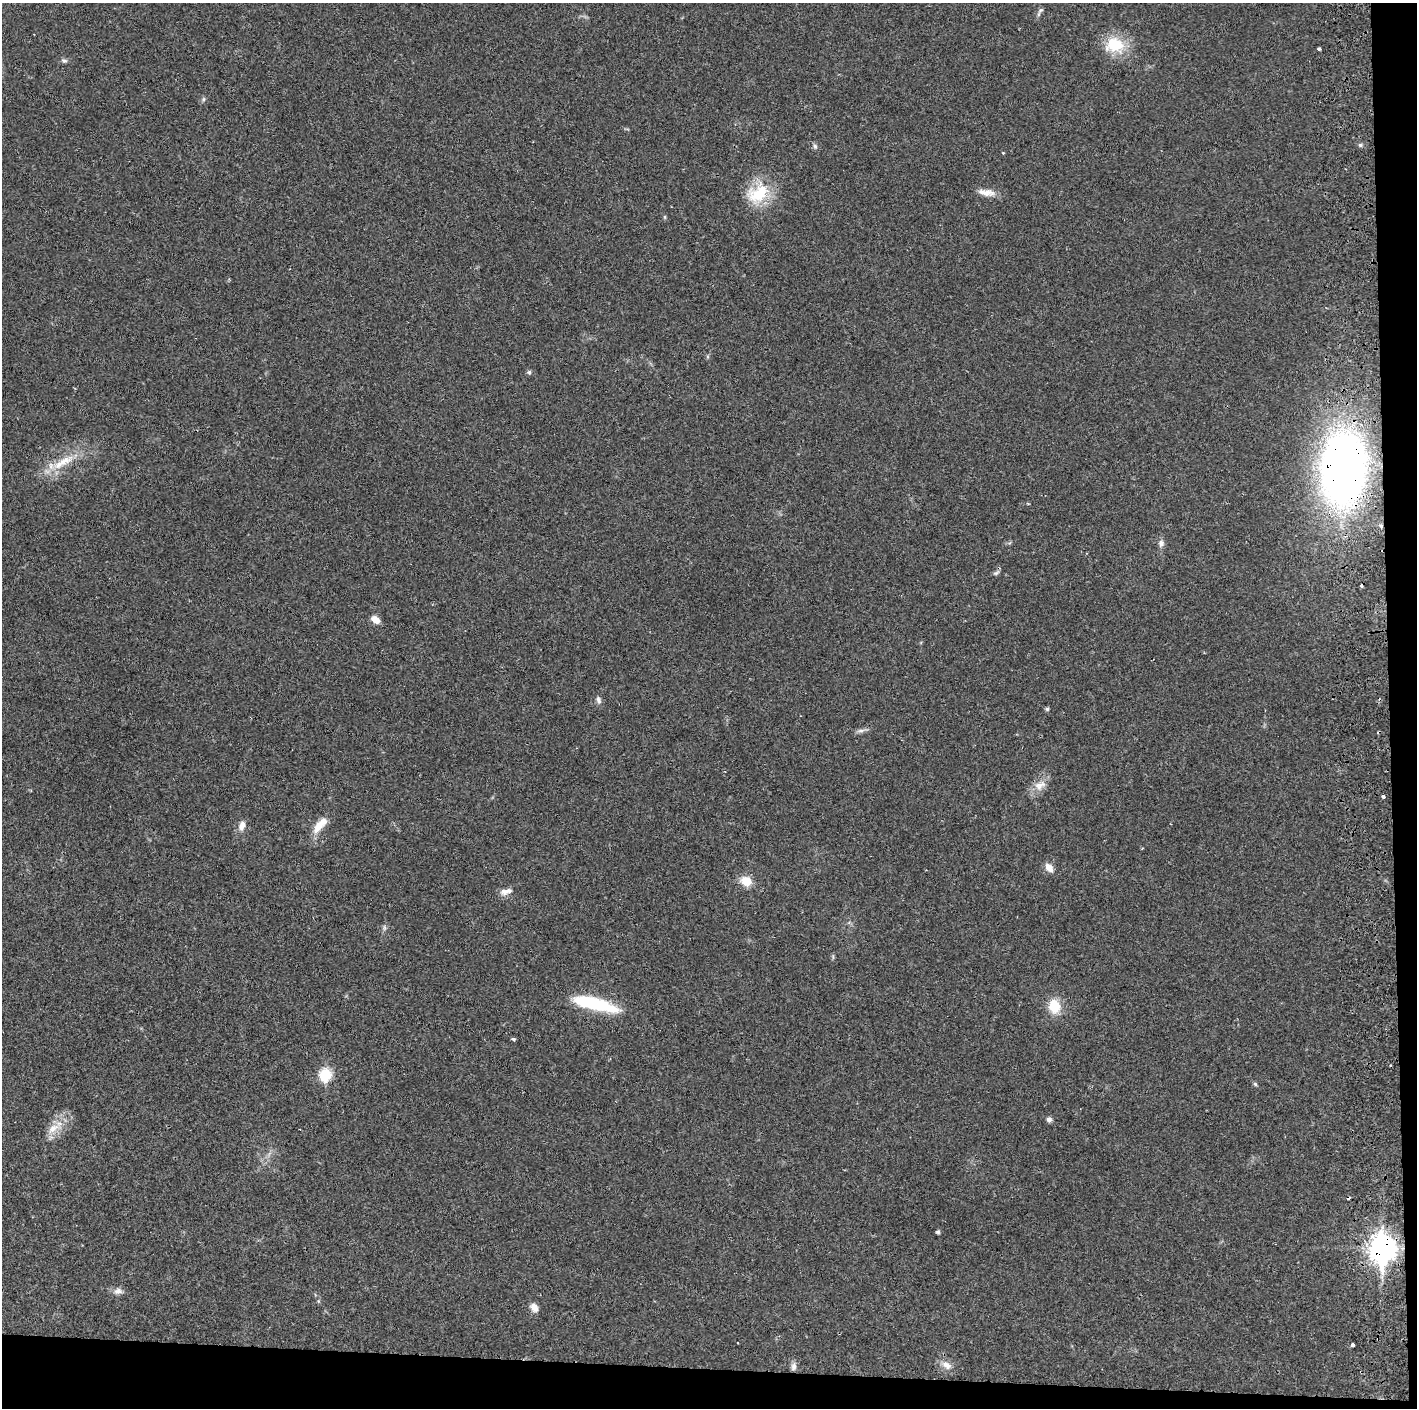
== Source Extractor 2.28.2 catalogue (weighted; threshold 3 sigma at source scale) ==
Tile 9 of 3 x 3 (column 3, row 3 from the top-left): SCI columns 2890-4304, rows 5-1410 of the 4360 x 4230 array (HDU 1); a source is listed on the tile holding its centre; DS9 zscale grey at full resolution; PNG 1419 x 1410 px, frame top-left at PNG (2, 3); no overlay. Shown black and unused: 5% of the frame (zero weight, under 2 of 3 exposures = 3% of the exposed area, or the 3 px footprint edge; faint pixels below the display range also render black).
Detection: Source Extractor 2.28.2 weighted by HDU 2 'WHT'; one run over the whole footprint, this tile lists its part. Background 0.0247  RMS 0.0037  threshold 0.0166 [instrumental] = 3 sigma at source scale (4.5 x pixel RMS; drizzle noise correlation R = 1.50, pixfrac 1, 0.05/0.05 arcsec/px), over >= 5 px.
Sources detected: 50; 4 cosmic-ray / hot-pixel residue — not listed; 2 inside a brighter listed object's ellipse — not listed separately; the other 44 listed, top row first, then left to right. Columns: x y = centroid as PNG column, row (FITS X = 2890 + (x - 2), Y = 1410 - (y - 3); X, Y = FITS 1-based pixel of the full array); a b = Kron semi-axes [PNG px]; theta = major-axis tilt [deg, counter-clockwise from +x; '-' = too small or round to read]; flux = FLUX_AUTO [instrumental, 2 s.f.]
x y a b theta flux
1041 10 9 5 37 0.89
1115 45 27 21 -3 13
1319 49 3 3 - 0.74
64 60 8 5 -23 0.84
203 99 7 4 89 0.59
1360 145 5 5 - 0.69
815 146 8 5 -70 0.87
1003 153 3 3 - 0.31
986 192 24 8 -8 3.6
758 193 29 21 35 17
665 217 6 4 -89 0.46
529 372 6 5 - 0.69
63 462 41 11 29 11
1343 468 48 29 86 330
1381 526 5 5 - 0.61
1161 543 10 8 83 1.6
996 573 10 4 30 0.84
375 619 11 7 -39 2.8
598 700 10 6 -74 1.3
1047 709 5 4 - 0.78
860 731 11 4 5 1.2
1040 785 19 12 31 4.3
1383 797 3 3 - 1.4
242 825 13 8 73 2.7
318 828 22 10 61 4.8
1049 868 13 9 -48 2.7
746 881 13 10 -22 5.8
504 892 12 9 -14 2.2
384 928 8 4 -82 0.78
594 1003 49 12 -14 27
1054 1006 17 14 -81 8.4
513 1039 3 3 - 0.98
326 1074 7 6 - 28
1255 1084 6 5 - 0.58
1049 1119 6 6 - 1.3
53 1128 24 10 27 5.6
938 1232 4 4 - 0.69
1383 1248 11 9 86 400
118 1291 12 8 9 2
318 1301 6 4 -71 0.45
534 1307 10 7 -59 3
1353 1345 4 3 - 1.8
946 1365 15 9 -28 3.1
793 1366 11 7 83 1.7
Overlapping masked pixels (flux is a lower limit): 3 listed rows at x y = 1343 468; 1381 526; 1383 1248